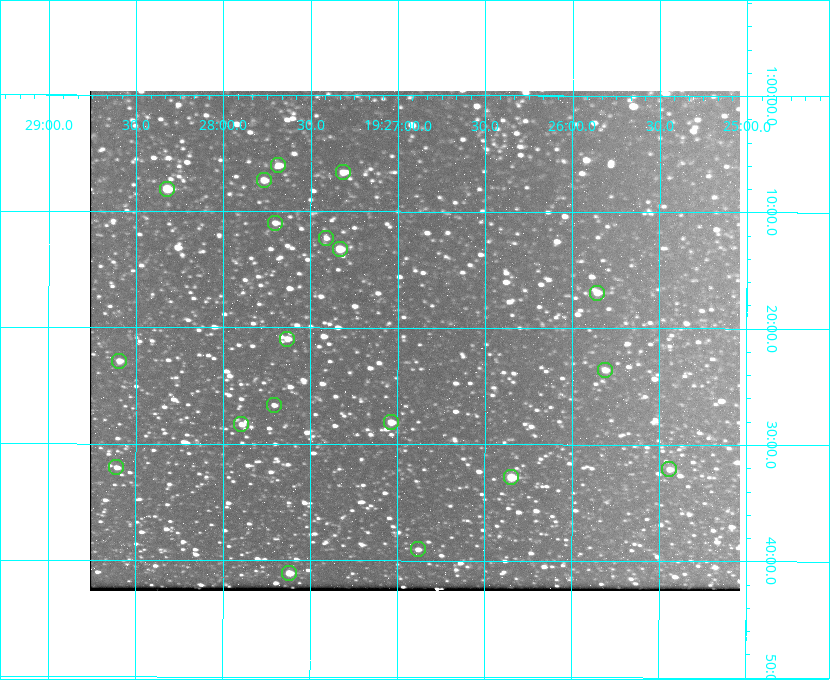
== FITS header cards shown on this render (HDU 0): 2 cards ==
NAXIS1  =                  650 / Width of table row in bytes
NAXIS2  =                  500 / Number of rows in table

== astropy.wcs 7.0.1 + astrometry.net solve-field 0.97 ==
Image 650 x 500 px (HDU 0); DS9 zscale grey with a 90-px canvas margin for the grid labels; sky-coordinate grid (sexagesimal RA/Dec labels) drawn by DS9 from the SOLVED WCS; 19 Tycho-2 reference stars matched to detected sources circled (green)
Header WCS: none
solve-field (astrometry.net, Tycho-2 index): SOLVED blind (the file carries no WCS)
Solved WCS: RA---TAN-SIP/DEC--TAN-SIP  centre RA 19:26:54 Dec +01:21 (291.73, +1.35 deg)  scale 5.16 arcsec/px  FOV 55.9' x 43.0'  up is +180 deg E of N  parity flipped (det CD > 0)
(file carries no celestial WCS; the grid is the blind solution)
Tycho-2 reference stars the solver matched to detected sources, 19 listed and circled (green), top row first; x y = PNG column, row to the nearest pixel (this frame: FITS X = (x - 90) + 1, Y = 500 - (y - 91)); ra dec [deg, ICRS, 3 dp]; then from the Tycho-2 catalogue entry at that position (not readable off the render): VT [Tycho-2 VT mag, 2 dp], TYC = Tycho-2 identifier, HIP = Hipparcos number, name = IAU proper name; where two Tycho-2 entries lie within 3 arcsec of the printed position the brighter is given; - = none
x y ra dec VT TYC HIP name
278 165 291.921 +1.101 10.89 465-1942-1 - -
343 172 291.829 +1.111 10.78 465-2030-1 - -
264 180 291.942 +1.122 10.76 465-1161-1 - -
167 189 292.081 +1.135 10.24 465-979-1 - -
275 223 291.926 +1.184 11.49 465-1994-1 - -
326 238 291.853 +1.206 11.17 465-1444-1 - -
340 249 291.833 +1.221 9.77 465-1968-1 - -
597 293 291.465 +1.282 11.06 465-140-1 - -
287 339 291.908 +1.350 10.94 465-1840-1 - -
119 361 292.148 +1.381 10.77 465-611-1 - -
605 370 291.453 +1.393 11.17 465-261-1 - -
274 405 291.927 +1.444 11.17 465-873-1 - -
391 422 291.759 +1.468 10.00 465-530-1 - -
241 424 291.973 +1.472 10.69 465-577-1 - -
116 467 292.152 +1.534 10.91 465-857-1 - -
669 469 291.360 +1.535 11.71 465-397-1 - -
511 477 291.587 +1.547 9.51 465-596-1 - -
418 549 291.720 +1.651 11.47 465-675-1 - -
289 573 291.905 +1.685 9.70 465-808-1 - -